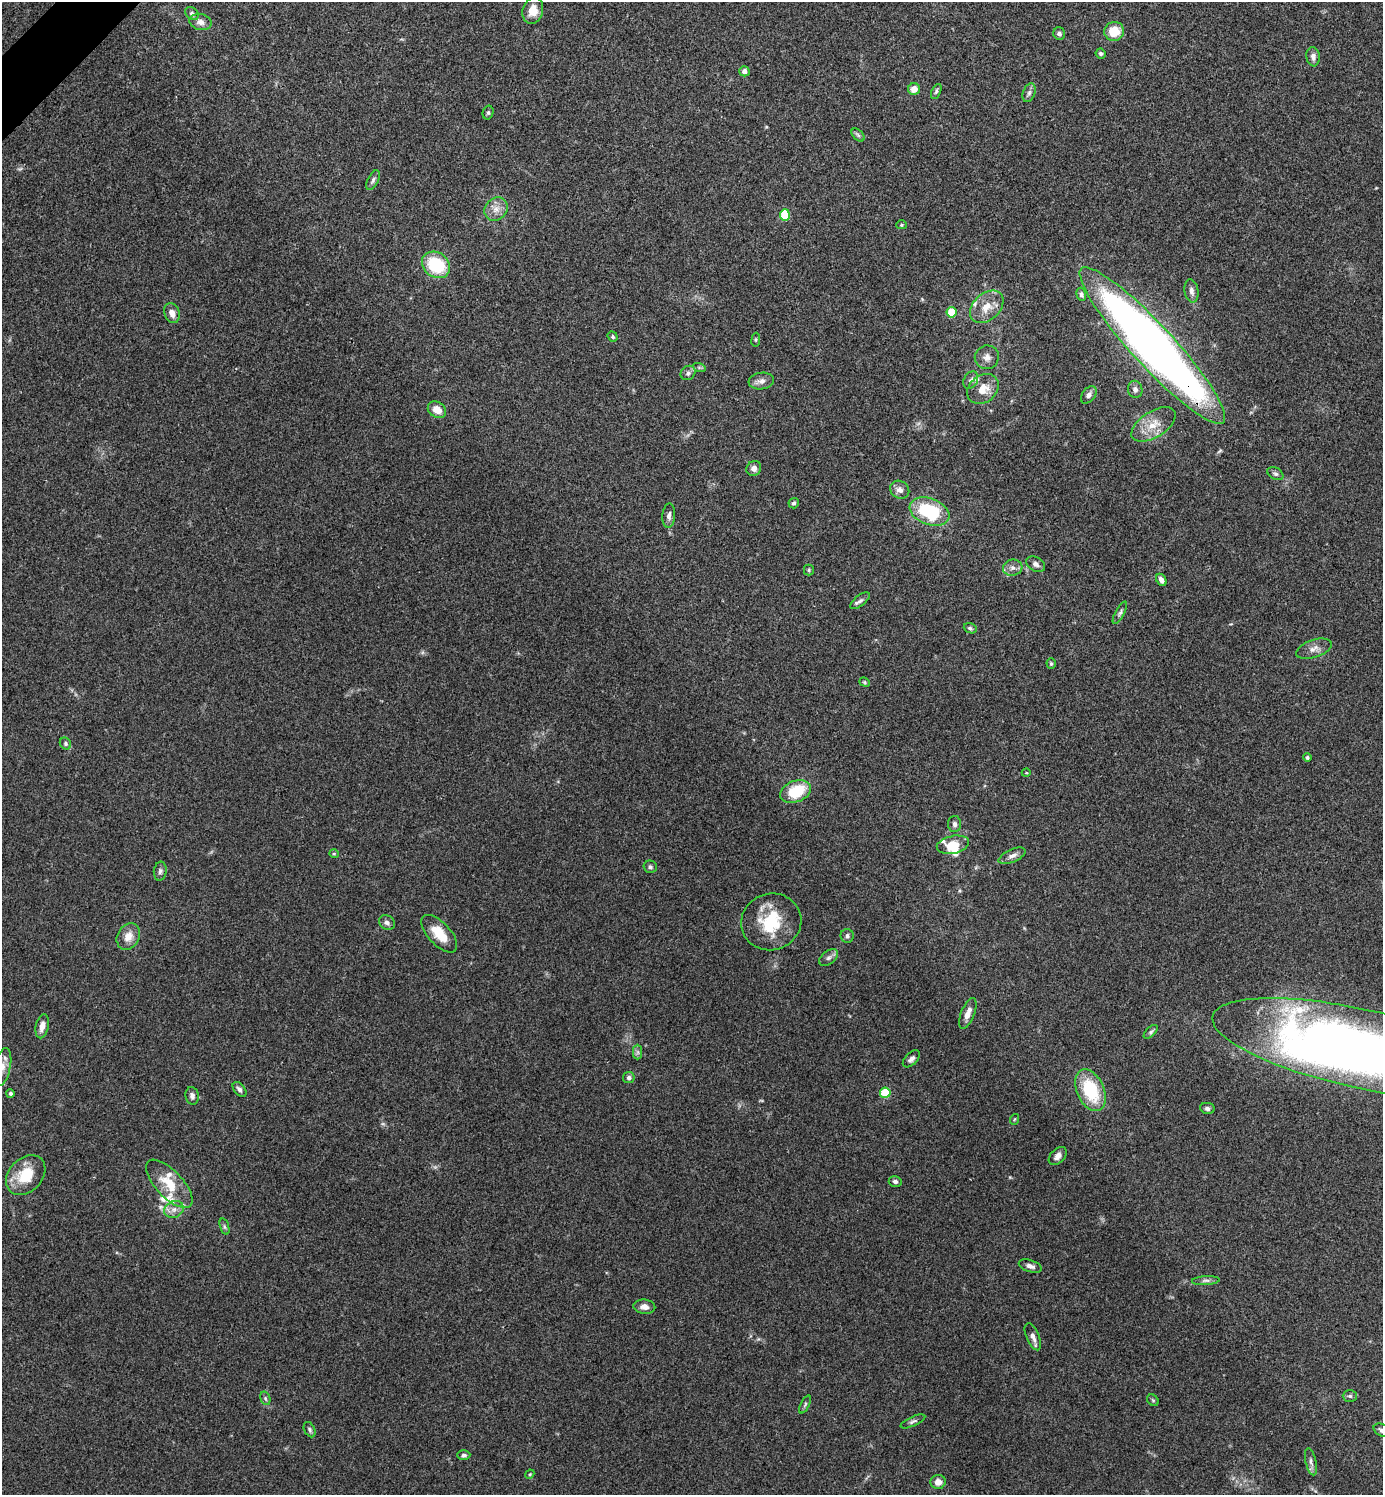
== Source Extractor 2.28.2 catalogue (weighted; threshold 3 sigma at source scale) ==
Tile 11 of 4 x 4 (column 3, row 3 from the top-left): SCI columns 2920-4300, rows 1499-2991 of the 5980 x 5981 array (HDU 1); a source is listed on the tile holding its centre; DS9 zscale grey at full resolution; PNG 1385 x 1497 px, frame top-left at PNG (2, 2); each listed source drawn as its Kron ellipse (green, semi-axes under 4 px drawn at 4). Shown black and unused: <1% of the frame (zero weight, under 3 of 4 exposures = <1% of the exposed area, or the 3 px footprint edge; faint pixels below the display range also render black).
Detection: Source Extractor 2.28.2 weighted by HDU 2 'WHT'; one run over the whole footprint, this tile lists its part. Background 0.115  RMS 0.0066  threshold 0.0295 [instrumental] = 3 sigma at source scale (4.5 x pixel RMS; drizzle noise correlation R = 1.50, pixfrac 1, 0.05/0.05 arcsec/px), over >= 5 px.
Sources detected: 115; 1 too faint to see at this stretch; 2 inside a brighter object's white glare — neither listed nor drawn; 8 inside a brighter listed object's ellipse — not listed separately; the other 104 listed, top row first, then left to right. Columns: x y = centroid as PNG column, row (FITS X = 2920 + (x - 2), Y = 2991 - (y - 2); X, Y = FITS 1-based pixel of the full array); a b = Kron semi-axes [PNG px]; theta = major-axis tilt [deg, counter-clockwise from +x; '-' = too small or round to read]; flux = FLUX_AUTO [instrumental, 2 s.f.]
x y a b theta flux
533 11 13 10 73 8.1
192 14 7 5 -43 1.8
201 22 11 8 -11 3.8
1114 31 10 9 - 14
1059 33 6 5 - 2.2
1101 53 5 4 - 1.3
1313 57 10 6 -83 2.8
744 71 5 5 - 3.5
914 89 6 6 - 6
936 91 8 4 64 1.3
1029 93 10 6 70 2.1
488 113 7 5 75 1.2
858 135 8 4 -45 1.4
373 180 11 5 64 1.7
496 209 12 10 45 5.9
785 215 5 5 - 33
901 225 5 4 - 0.95
436 265 15 12 -36 34
1191 291 12 7 -81 3.1
1081 294 6 4 -74 1.6
987 307 19 13 43 11
951 312 5 5 - 21
172 313 10 7 -72 4.5
613 337 5 4 - 1
756 340 7 3 82 0.81
1152 346 105 21 -47 640
987 357 12 12 - 4.6
699 367 6 4 -19 1.1
688 373 8 6 41 2
971 380 9 6 60 2.4
761 381 12 8 7 3.8
983 389 17 13 39 10
1135 389 9 7 -79 3
1089 395 10 6 53 2.7
437 410 10 7 -32 7.1
1153 424 25 13 32 12
754 468 8 7 - 3.1
1275 474 8 5 -29 1.6
900 490 10 8 -34 3.8
794 503 5 5 - 1.3
929 512 21 13 -20 45
669 516 12 6 86 2.6
1036 564 10 7 -31 2.6
1013 568 10 8 8 3.3
809 570 5 5 - 0.91
1161 580 6 4 -62 3.1
860 601 12 5 38 2.2
1120 613 13 4 61 1.9
970 628 7 5 -21 1.2
1314 649 18 9 18 4.9
1051 664 5 4 - 0.88
865 682 5 4 - 0.84
65 743 6 5 - 1.4
1307 758 4 4 - 1.4
1026 773 4 3 - 0.48
796 792 16 10 20 25
955 824 8 6 -88 2.2
953 845 16 8 12 11
334 854 5 4 - 0.74
1012 856 14 6 24 3.4
650 867 6 6 - 1.5
160 871 9 6 82 2.1
771 922 30 28 17 31
387 923 8 7 - 2.4
439 934 23 11 -47 14
128 936 14 11 60 7.1
847 936 7 6 - 1.8
829 958 11 6 37 2.6
968 1013 16 6 68 5.3
42 1026 12 6 77 5.1
1151 1032 9 4 44 1.3
1360 1048 151 39 -12 670
638 1052 7 4 -89 1.5
911 1059 10 6 44 2.4
2 1067 19 8 77 5.7
629 1078 6 5 - 2
240 1089 9 5 -51 2
1090 1090 22 13 -66 36
10 1093 4 4 - 1.2
885 1093 5 5 - 28
192 1096 9 6 -82 2.7
1207 1108 7 5 -9 2.1
1015 1119 5 3 - 0.62
1058 1156 11 7 45 3.2
26 1175 22 16 47 21
895 1181 6 5 - 1.9
169 1184 30 13 -46 18
174 1209 10 8 25 4.2
224 1227 8 3 -71 1.1
1030 1266 12 6 -18 2.8
1206 1281 14 4 3 2.3
644 1307 11 7 -6 3.5
1033 1337 14 6 -67 3.6
1350 1396 7 6 - 1.4
265 1398 7 5 -71 1.2
1153 1400 6 5 - 1.1
805 1404 10 4 64 1.4
913 1421 13 4 24 1.8
310 1430 8 5 -62 1.4
1382 1430 9 6 -28 2
464 1455 6 4 2 1.6
1311 1462 14 5 -77 2.7
530 1474 5 3 - 0.64
938 1482 7 7 - 4.9
Overlapping masked pixels (flux is a lower limit): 1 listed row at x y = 1152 346
Isophote crosses this tile's border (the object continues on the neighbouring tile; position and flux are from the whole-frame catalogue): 3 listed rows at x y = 1360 1048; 2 1067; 1382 1430